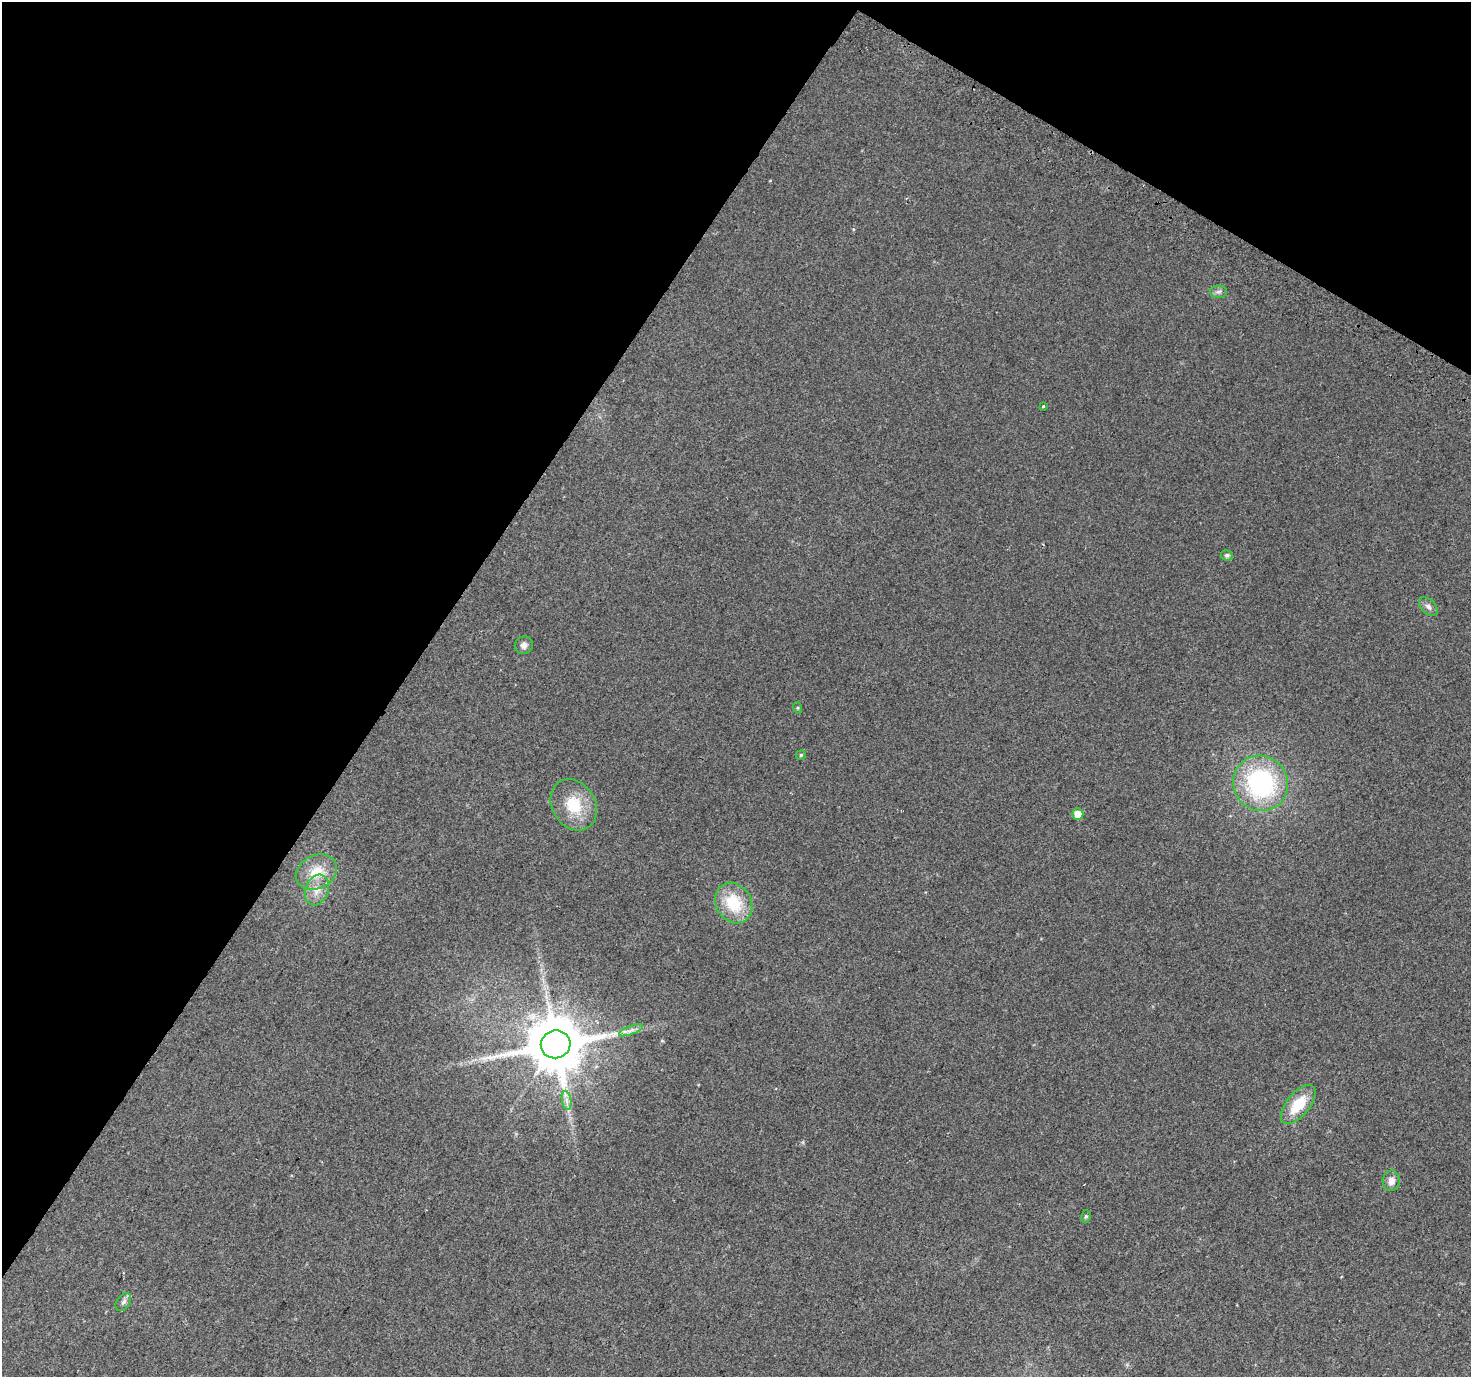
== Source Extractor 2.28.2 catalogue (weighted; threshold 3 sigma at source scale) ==
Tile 2 of 4 x 4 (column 2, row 1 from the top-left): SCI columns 1502-2970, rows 4423-5797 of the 5932 x 6025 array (HDU 1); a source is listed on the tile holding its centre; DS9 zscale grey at full resolution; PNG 1473 x 1379 px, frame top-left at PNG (2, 2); each listed source drawn as its Kron ellipse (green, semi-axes under 4 px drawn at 4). Shown black and unused: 33% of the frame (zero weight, under 2 of 3 exposures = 2% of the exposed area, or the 3 px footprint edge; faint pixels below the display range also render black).
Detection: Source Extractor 2.28.2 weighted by HDU 2 'WHT'; one run over the whole footprint, this tile lists its part. Background 0.0371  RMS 0.011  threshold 0.048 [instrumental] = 3 sigma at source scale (4.5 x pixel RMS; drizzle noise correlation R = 1.50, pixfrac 1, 0.0396/0.0396 arcsec/px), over >= 5 px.
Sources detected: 21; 1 cosmic-ray / hot-pixel residue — neither listed nor drawn; the other 20 listed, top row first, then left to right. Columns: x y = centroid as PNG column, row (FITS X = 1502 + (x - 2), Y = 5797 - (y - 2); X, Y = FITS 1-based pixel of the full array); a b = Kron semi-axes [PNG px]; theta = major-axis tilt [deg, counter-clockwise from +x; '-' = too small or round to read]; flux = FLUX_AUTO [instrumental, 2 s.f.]
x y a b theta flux
1218 292 8 6 1 3.1
1043 406 3 3 - 4.4
1227 555 6 5 - 2.6
1428 607 11 7 -45 4.4
524 645 9 8 - 5.1
798 708 6 4 -71 1.2
801 755 5 5 - 1.4
1261 783 28 27 - 150
574 805 27 21 -59 38
1078 814 6 5 - 13
316 872 21 16 27 27
317 890 16 11 69 13
734 903 21 17 -58 43
631 1030 13 4 21 5
556 1044 15 14 - 7500
567 1100 10 4 -81 4.3
1298 1104 23 11 51 33
1391 1181 10 9 - 7.8
1086 1216 6 4 75 1.8
123 1302 10 6 56 4